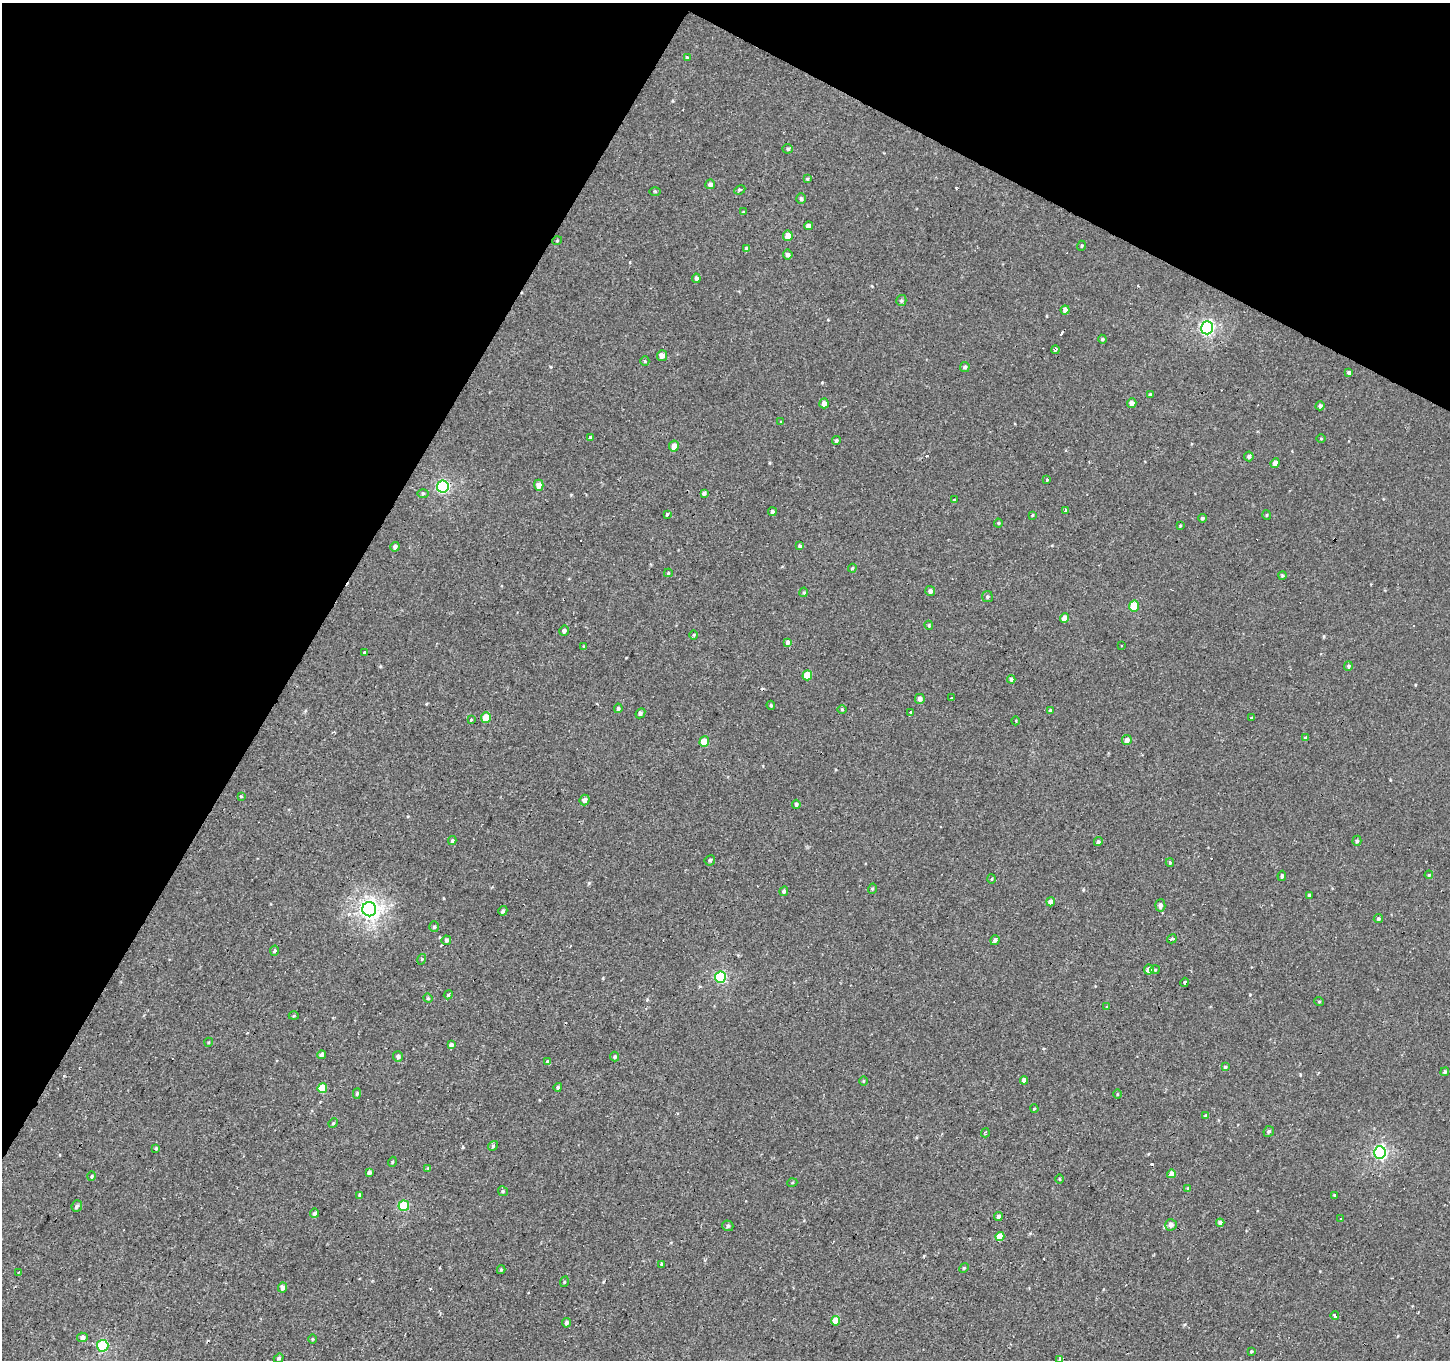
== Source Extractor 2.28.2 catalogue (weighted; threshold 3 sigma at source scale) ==
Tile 2 of 4 x 4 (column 2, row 1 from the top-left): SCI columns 1450-2897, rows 4333-5690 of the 5792 x 5881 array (HDU 1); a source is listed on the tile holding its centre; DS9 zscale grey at full resolution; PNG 1452 x 1362 px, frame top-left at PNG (2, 3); each listed source drawn as its Kron ellipse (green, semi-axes under 4 px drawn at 4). Shown black and unused: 28% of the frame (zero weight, under 2 of 3 exposures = <1% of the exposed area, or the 3 px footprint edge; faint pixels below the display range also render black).
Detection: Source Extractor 2.28.2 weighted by HDU 2 'WHT'; one run over the whole footprint, this tile lists its part. Background -5.20e-04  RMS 0.004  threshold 0.0181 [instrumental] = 3 sigma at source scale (4.5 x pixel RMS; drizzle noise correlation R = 1.50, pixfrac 1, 0.0396/0.0396 arcsec/px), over >= 5 px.
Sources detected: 190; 15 cosmic-ray / hot-pixel residue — neither listed nor drawn; the other 175 listed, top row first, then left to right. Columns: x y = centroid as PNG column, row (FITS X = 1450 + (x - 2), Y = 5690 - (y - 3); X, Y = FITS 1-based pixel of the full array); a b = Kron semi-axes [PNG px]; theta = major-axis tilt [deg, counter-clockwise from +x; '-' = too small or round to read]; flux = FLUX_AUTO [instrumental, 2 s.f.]
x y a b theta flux
687 58 4 3 - 0.46
788 149 5 4 - 0.65
807 179 4 4 - 0.41
710 184 5 4 - 1.2
740 190 6 3 25 0.49
655 191 5 3 - 0.4
801 199 5 5 - 0.82
743 212 3 3 - 0.37
808 226 4 4 - 1.8
788 236 5 5 - 4.7
557 241 5 3 - 0.32
1081 246 5 3 - 0.38
747 249 4 4 - 1.4
788 255 5 5 - 1.1
696 278 4 4 - 0.99
901 300 5 5 - 0.67
1065 310 4 4 - 1.8
1207 328 6 6 - 69
1102 339 4 4 - 0.48
1056 350 4 3 - 0.56
662 356 5 5 - 2
645 361 5 4 - 0.45
965 367 5 5 - 0.85
1349 373 4 4 - 0.84
1150 394 4 3 - 0.49
824 403 5 4 - 2.4
1132 403 5 4 - 1.6
1320 406 4 4 - 0.92
781 422 4 4 - 0.34
591 437 4 3 - 3
1321 438 4 3 - 0.31
836 441 4 4 - 0.69
674 446 5 5 - 2.6
1249 456 5 4 - 0.8
1275 463 5 4 - 2
1047 480 3 3 - 2.4
539 485 5 4 - 2.5
443 487 6 5 - 50
423 493 5 4 - 0.51
704 493 4 4 - 1.1
954 500 4 3 - 0.43
1065 511 4 3 - 3.2
772 512 4 4 - 1.1
667 514 3 3 - 2.6
1032 515 4 4 - 0.39
1267 515 5 3 - 0.35
1202 518 4 4 - 0.66
998 523 4 4 - 0.43
1180 526 3 3 - 0.35
799 546 4 4 - 0.56
395 547 5 4 - 1.3
852 568 4 3 - 0.46
668 573 4 4 - 0.38
1282 575 4 4 - 0.5
930 591 5 5 - 1.3
804 592 5 3 - 0.48
987 597 5 5 - 0.61
1134 606 5 5 - 11
1064 618 5 4 - 2.9
929 625 4 3 - 0.46
564 631 5 4 - 1.1
694 635 5 3 - 0.38
788 642 4 4 - 2.2
1121 646 2 2 - 0.32
584 647 4 4 - 0.52
364 652 3 3 - 1.2
1348 666 5 4 - 0.68
807 675 5 5 - 7.6
1011 679 4 4 - 0.73
952 698 4 3 - 0.83
920 699 5 5 - 1.8
771 705 4 3 - 0.49
618 708 5 4 - 0.82
842 709 5 3 - 0.34
1050 710 4 4 - 0.42
910 712 4 3 - 1
640 713 5 4 - 0.81
486 718 5 4 - 6.9
1251 718 3 2 - 0.46
472 720 3 3 - 3.3
1016 721 4 3 - 0.32
1306 738 4 4 - 0.63
1127 740 5 4 - 2
704 742 5 5 - 7
241 796 4 2 - 0.29
585 800 5 5 - 1.4
796 804 4 4 - 0.94
452 841 4 3 - 0.74
1357 841 5 4 - 0.6
1098 842 4 4 - 0.88
710 860 5 5 - 0.73
1170 862 4 4 - 0.44
1429 875 4 3 - 0.41
1282 876 5 4 - 0.85
992 879 5 3 - 0.36
872 889 5 3 - 0.51
784 891 5 4 - 0.85
1309 895 3 3 - 0.54
1051 902 4 4 - 1.7
1160 905 6 5 - 1.5
369 909 7 7 - 160
503 911 5 4 - 0.81
1378 919 5 4 - 0.79
434 927 5 4 - 0.74
1172 939 5 3 - 4.9
446 940 5 4 - 0.85
995 940 5 4 - 0.93
274 951 5 4 - 0.68
422 959 5 3 - 0.35
1149 969 5 5 - 2.3
1155 970 5 4 - 0.5
720 977 5 5 - 35
1185 982 4 3 - 0.81
448 995 5 3 - 0.43
428 998 5 4 - 0.49
1319 1001 5 3 - 0.35
1107 1007 3 3 - 0.42
294 1016 5 3 - 0.37
209 1042 4 3 - 0.34
451 1045 4 4 - 1.2
322 1055 4 4 - 1.2
398 1056 5 5 - 1.3
615 1057 5 4 - 0.63
548 1062 4 3 - 1
1225 1067 4 3 - 0.66
1445 1072 4 4 - 0.78
1024 1080 4 4 - 1.9
863 1081 4 3 - 0.37
558 1087 4 4 - 0.79
322 1088 5 5 - 9.8
357 1093 5 4 - 0.68
1117 1094 5 3 - 0.36
1034 1109 4 2 - 0.3
1206 1116 4 4 - 0.76
333 1123 5 4 - 0.51
1269 1131 5 5 - 0.75
985 1133 4 3 - 0.47
493 1146 5 4 - 0.52
156 1148 4 3 - 0.37
1380 1152 6 6 - 65
392 1162 5 3 - 0.34
428 1168 4 4 - 0.36
369 1172 4 3 - 0.93
1171 1174 4 4 - 2.6
92 1176 5 3 - 0.39
1059 1179 4 3 - 0.37
792 1183 5 3 - 0.36
1188 1189 4 3 - 0.5
503 1191 5 4 - 0.57
360 1195 4 3 - 0.62
1334 1195 3 3 - 0.33
77 1206 6 5 - 0.84
404 1206 5 5 - 18
315 1213 4 4 - 0.83
998 1217 4 4 - 1.2
1340 1219 2 2 - 0.39
1220 1223 4 4 - 1.5
1171 1225 6 5 - 1.9
728 1226 6 5 - 0.81
1000 1236 4 4 - 6.1
661 1264 4 3 - 0.66
964 1268 5 4 - 0.43
501 1270 4 4 - 0.46
19 1272 3 2 - 0.26
564 1282 5 3 - 0.42
283 1288 5 4 - 1.6
1335 1316 4 3 - 1.1
836 1321 5 4 - 4.1
566 1323 5 4 - 1.1
82 1337 5 5 - 1.1
312 1339 5 3 - 0.34
103 1346 6 5 - 23
1251 1351 4 3 - 0.41
279 1358 5 4 - 0.69
1060 1359 3 3 - 2.8
Overlapping masked pixels (flux is a lower limit): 1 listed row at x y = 1380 1152
Isophote crosses this tile's border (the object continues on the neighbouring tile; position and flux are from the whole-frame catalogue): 1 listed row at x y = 1060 1359